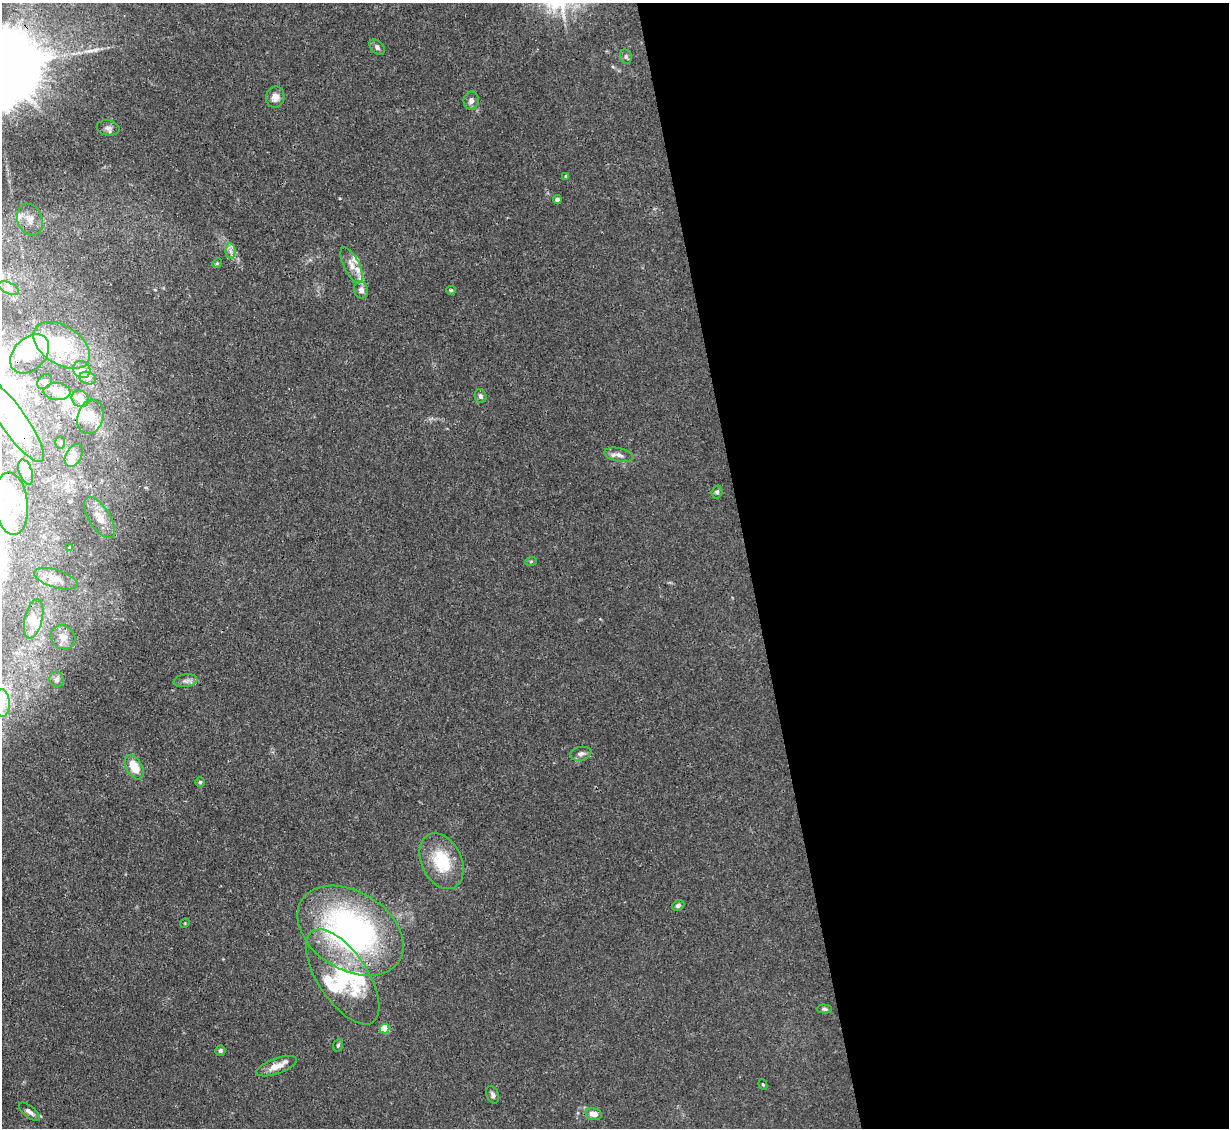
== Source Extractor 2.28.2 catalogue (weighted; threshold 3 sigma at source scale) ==
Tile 8 of 4 x 4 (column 4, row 2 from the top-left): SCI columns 3683-4909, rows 2500-3625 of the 4909 x 4883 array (HDU 1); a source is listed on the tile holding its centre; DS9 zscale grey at full resolution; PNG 1231 x 1130 px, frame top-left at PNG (2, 3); each listed source drawn as its Kron ellipse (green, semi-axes under 4 px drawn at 4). Shown black and unused: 39% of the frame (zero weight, under 3 of 4 exposures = <1% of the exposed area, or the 3 px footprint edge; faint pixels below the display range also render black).
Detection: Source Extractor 2.28.2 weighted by HDU 2 'WHT'; one run over the whole footprint, this tile lists its part. Background 0.0346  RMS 0.003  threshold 0.0135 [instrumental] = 3 sigma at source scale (4.5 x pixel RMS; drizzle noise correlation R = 1.50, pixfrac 1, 0.05/0.05 arcsec/px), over >= 5 px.
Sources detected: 78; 7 inside a brighter object's white glare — neither listed nor drawn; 15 inside a brighter listed object's ellipse — not listed separately; the other 56 listed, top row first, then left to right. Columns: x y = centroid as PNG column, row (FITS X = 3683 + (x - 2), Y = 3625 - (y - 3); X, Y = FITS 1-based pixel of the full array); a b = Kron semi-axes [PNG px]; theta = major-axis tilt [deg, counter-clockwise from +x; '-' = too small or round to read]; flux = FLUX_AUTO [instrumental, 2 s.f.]
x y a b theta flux
377 47 9 6 -46 0.91
626 57 7 5 -76 0.67
275 97 11 9 76 2.2
471 100 9 7 80 1.4
108 128 11 7 -9 1.2
566 176 3 3 - 0.47
557 200 4 4 - 1
30 220 16 12 -68 3.3
230 251 8 5 -89 1
217 263 5 4 - 0.34
352 265 19 7 -64 2.7
9 288 11 5 -24 1.2
361 290 9 7 -80 1.5
451 290 4 4 - 0.42
62 345 31 19 -33 14
30 354 22 16 46 8.6
82 370 9 8 - 1.7
88 378 8 6 -18 1.2
45 381 8 6 47 0.79
57 392 13 8 -3 2.3
480 396 7 6 - 0.93
80 399 9 8 - 2.8
90 417 17 13 75 4.2
13 421 50 13 -55 17
60 443 6 5 - 0.51
74 455 12 8 61 1.7
619 455 14 7 -12 1.8
26 472 13 6 -71 1.2
717 492 6 5 - 0.69
11 504 31 16 -84 8.4
100 518 23 10 -58 4
70 547 4 3 - 0.39
531 561 6 3 19 0.34
56 579 22 9 -17 3
34 619 20 9 76 3.3
63 637 13 11 -37 2.2
57 679 8 7 - 0.89
185 681 12 6 8 1.3
2 703 14 8 -88 3.6
581 754 10 7 12 1.3
134 767 13 8 -60 5.8
200 782 5 5 - 0.4
442 861 29 20 -64 14
678 905 6 5 - 0.83
185 923 5 4 - 0.26
350 931 58 39 -32 95
343 977 55 25 -56 26
824 1009 7 4 -1 0.64
385 1029 5 4 - 10
338 1045 6 4 69 0.41
220 1051 5 5 - 0.57
277 1066 21 7 20 3.5
763 1084 5 4 - 0.37
493 1095 9 6 -65 0.91
29 1112 13 5 -39 1.3
593 1114 8 6 -14 2.6
Overlapping masked pixels (flux is a lower limit): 1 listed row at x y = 13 421
Isophote crosses this tile's border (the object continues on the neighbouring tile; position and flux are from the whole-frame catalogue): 2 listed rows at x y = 13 421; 2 703